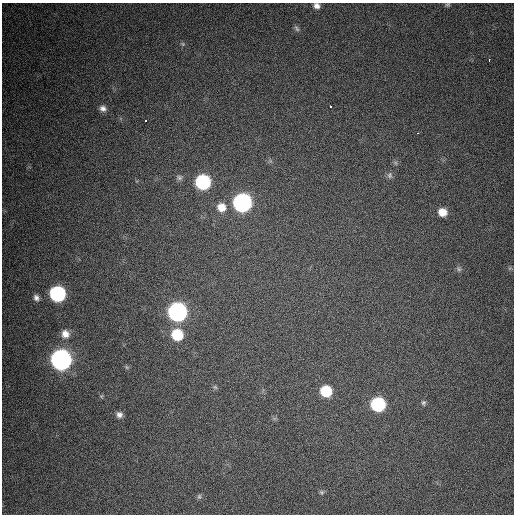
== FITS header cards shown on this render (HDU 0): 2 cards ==
NAXIS1  =                  512 / Axis length
NAXIS2  =                  512 / Axis length

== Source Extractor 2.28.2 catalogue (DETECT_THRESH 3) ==
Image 512 x 512 px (HDU 0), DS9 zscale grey, 1 PNG px = 1 image px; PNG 516 x 516 px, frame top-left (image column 1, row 512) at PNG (2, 3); no overlay
Background 369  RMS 19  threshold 58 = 3 sigma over >= 5 px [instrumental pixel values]
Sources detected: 32; all 32 listed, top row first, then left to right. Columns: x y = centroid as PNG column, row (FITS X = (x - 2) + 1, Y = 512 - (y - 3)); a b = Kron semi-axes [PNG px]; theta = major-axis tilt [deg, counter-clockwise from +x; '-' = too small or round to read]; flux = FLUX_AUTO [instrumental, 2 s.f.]
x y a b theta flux
448 5 6 5 - 2100
317 6 7 6 - 5900
297 29 9 5 -54 2900
183 44 6 5 - 2200
489 60 3 2 - 4000
330 106 3 3 - 2300
103 108 8 7 - 6100
146 121 3 3 - 10000
418 133 3 2 - 2700
390 175 9 8 - 4200
179 177 9 7 -15 4000
203 182 9 9 - 180000
242 203 10 9 - 520000
221 207 11 10 - 16000
442 212 9 8 - 16000
510 268 7 4 18 2000
459 269 8 6 -46 3100
57 294 9 9 - 250000
36 298 8 6 -61 5400
177 312 10 9 - 570000
65 334 10 9 - 11000
177 335 9 9 - 56000
61 360 10 9 - 900000
126 367 6 4 -71 1800
215 387 6 5 - 2300
326 391 8 8 - 53000
101 396 5 5 - 1800
423 403 6 6 - 2600
378 404 9 9 - 160000
119 415 7 6 - 5600
321 492 7 6 - 2700
199 496 7 5 89 2600
At the frame edge (FLAGS 8, measured only in part): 2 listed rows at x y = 448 5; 317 6